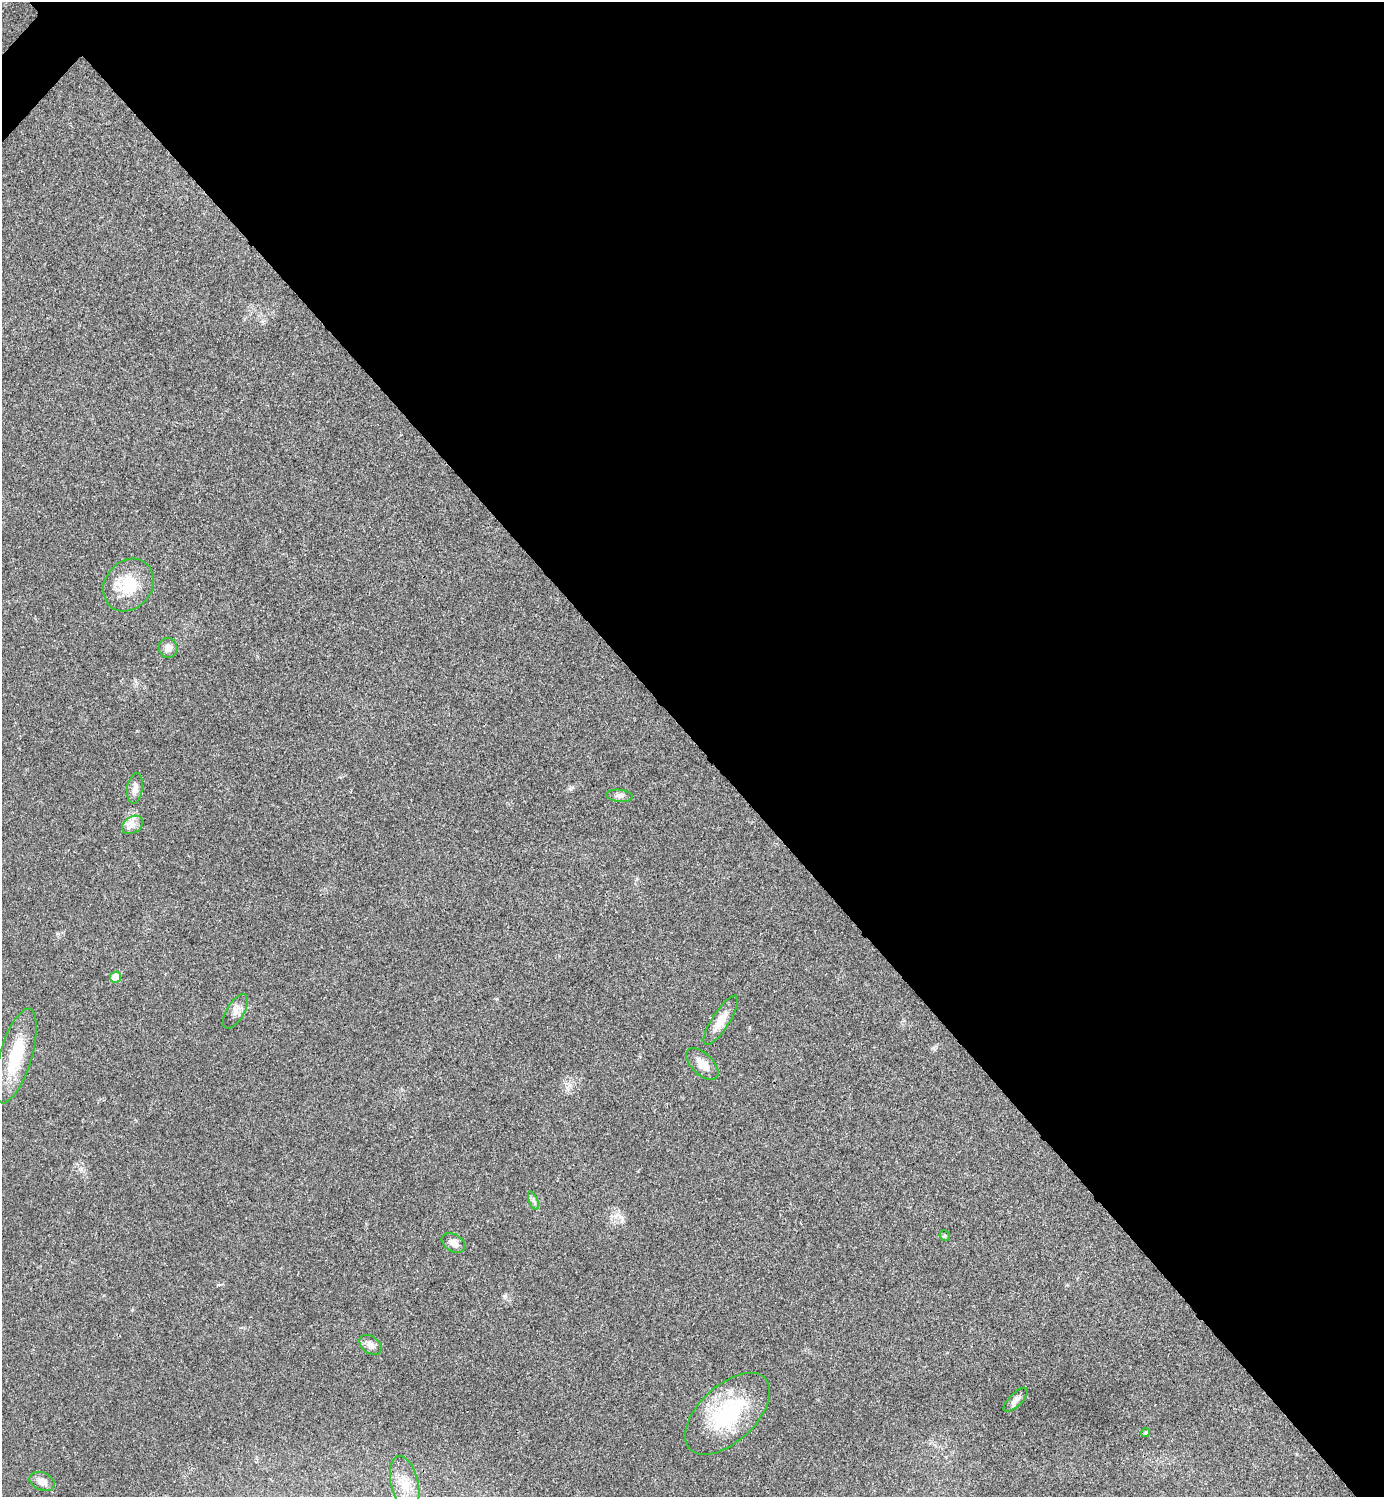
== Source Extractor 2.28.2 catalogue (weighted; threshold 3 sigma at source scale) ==
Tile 8 of 4 x 4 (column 4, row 2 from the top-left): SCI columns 4304-5685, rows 2995-4489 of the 5986 x 5986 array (HDU 1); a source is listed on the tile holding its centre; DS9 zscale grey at full resolution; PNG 1386 x 1499 px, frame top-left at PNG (2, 2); each listed source drawn as its Kron ellipse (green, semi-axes under 4 px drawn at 4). Shown black and unused: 50% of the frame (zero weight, under 3 of 4 exposures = <1% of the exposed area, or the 3 px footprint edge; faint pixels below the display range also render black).
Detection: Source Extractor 2.28.2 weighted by HDU 2 'WHT'; one run over the whole footprint, this tile lists its part. Background 0.0194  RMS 0.004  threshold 0.0182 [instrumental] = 3 sigma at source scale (4.5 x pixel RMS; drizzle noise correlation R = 1.50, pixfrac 1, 0.05/0.05 arcsec/px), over >= 5 px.
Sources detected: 19; all 19 listed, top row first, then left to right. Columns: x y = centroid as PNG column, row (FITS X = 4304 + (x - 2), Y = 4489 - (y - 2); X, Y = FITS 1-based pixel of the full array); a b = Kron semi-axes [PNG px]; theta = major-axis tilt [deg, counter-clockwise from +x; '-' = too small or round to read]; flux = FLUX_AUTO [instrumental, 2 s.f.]
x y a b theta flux
128 585 28 23 51 14
168 648 10 9 - 2.7
135 788 15 8 82 2.8
620 796 13 6 -6 1.6
132 825 11 8 34 2.7
115 977 6 5 - 7.6
235 1011 19 9 59 3
721 1020 29 8 57 5.6
16 1056 49 16 73 19
702 1064 20 10 -44 5.1
533 1201 10 3 -69 0.95
945 1236 5 5 - 0.77
453 1243 13 8 -33 2.8
370 1345 12 8 -38 2.1
1016 1400 16 6 45 1.8
727 1414 52 28 43 37
1146 1433 4 4 - 0.66
42 1481 13 9 -23 3.5
405 1483 28 13 -77 8.5